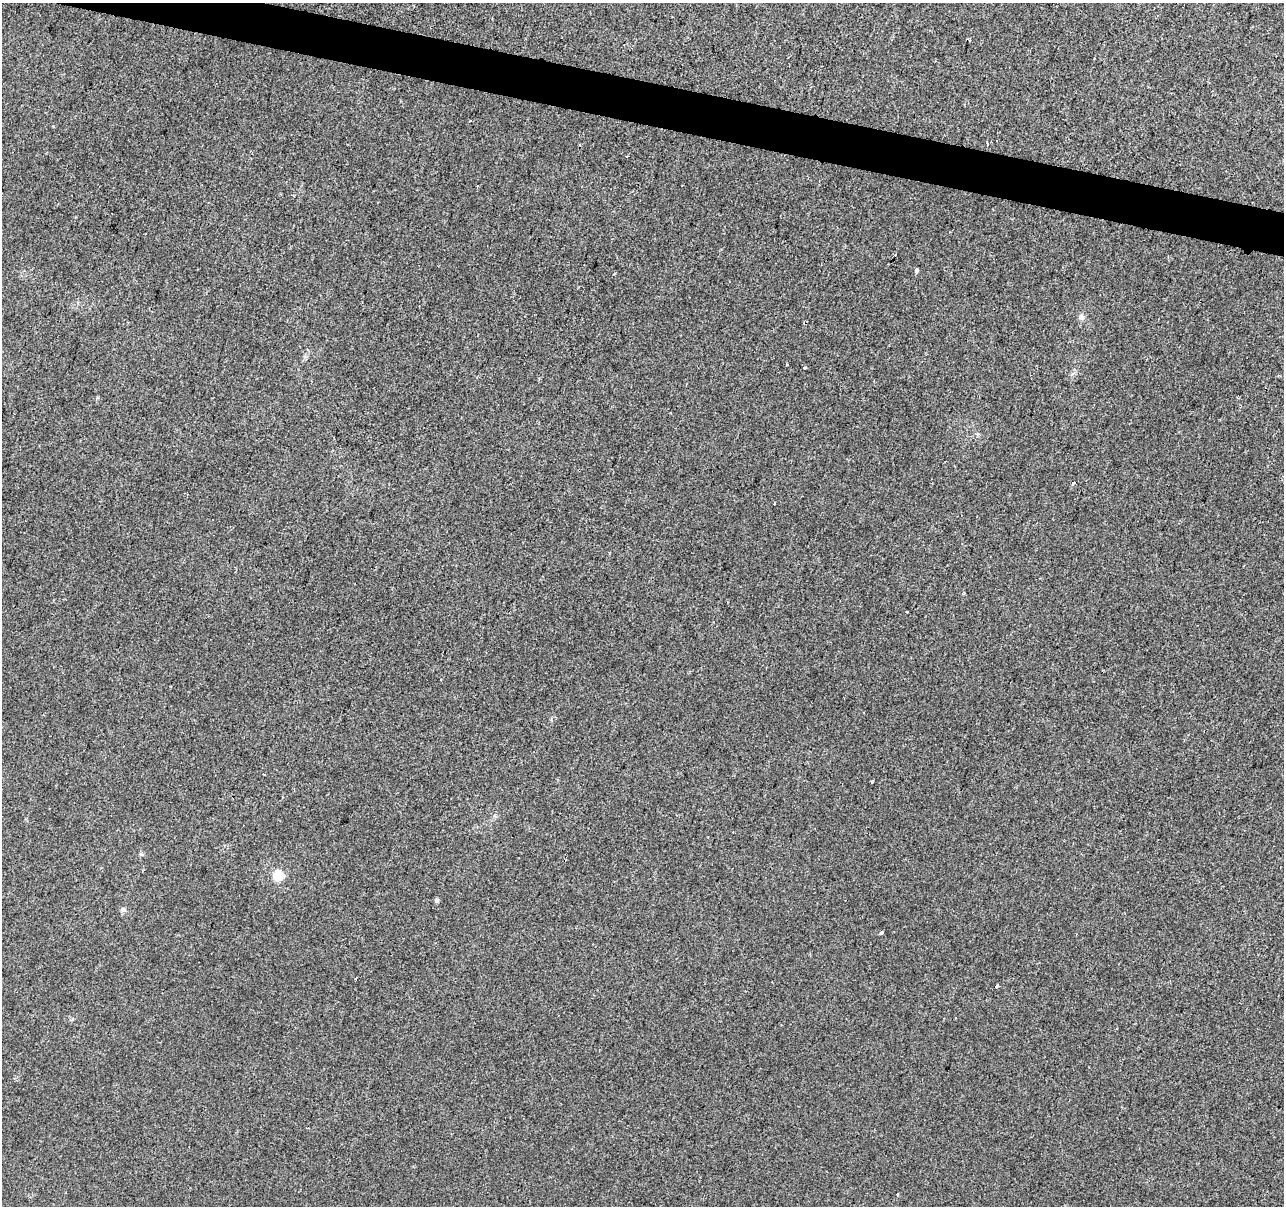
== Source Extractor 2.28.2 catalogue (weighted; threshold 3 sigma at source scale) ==
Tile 11 of 4 x 4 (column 3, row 3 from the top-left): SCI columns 2565-3846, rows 1425-2628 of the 5136 x 5319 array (HDU 1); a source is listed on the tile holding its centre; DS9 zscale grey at full resolution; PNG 1286 x 1208 px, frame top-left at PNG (2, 3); no overlay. Shown black and unused: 3% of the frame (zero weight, under 2 of 3 exposures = <1% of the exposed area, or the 3 px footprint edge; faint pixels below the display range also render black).
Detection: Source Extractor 2.28.2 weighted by HDU 2 'WHT'; one run over the whole footprint, this tile lists its part. Background 3.32e-04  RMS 0.0042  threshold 0.0188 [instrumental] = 3 sigma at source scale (4.5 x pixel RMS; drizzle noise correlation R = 1.50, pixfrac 1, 0.0396/0.0396 arcsec/px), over >= 5 px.
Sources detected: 16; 1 cosmic-ray / hot-pixel residue — not listed; the other 15 listed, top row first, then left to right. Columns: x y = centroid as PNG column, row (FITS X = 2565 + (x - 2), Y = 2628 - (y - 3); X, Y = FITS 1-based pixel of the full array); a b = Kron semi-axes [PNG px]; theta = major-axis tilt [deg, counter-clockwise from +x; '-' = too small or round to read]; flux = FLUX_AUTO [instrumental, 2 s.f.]
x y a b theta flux
627 156 3 2 - 0.43
478 186 3 2 - 0.85
916 270 5 4 - 0.8
1081 317 8 8 - 1.5
787 364 3 2 - 0.45
805 368 3 3 - 3.2
1073 483 5 3 - 0.84
907 612 3 3 - 0.88
278 875 5 5 - 27
436 900 5 5 - 1
123 910 7 6 - 1.1
882 933 3 3 - 2.3
997 986 4 3 - 3.1
955 1017 3 2 - 0.34
897 1194 3 3 - 0.49
Unlisted compact peaks at least as high as the median listed source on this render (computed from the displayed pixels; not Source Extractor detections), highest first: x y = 872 782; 141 854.